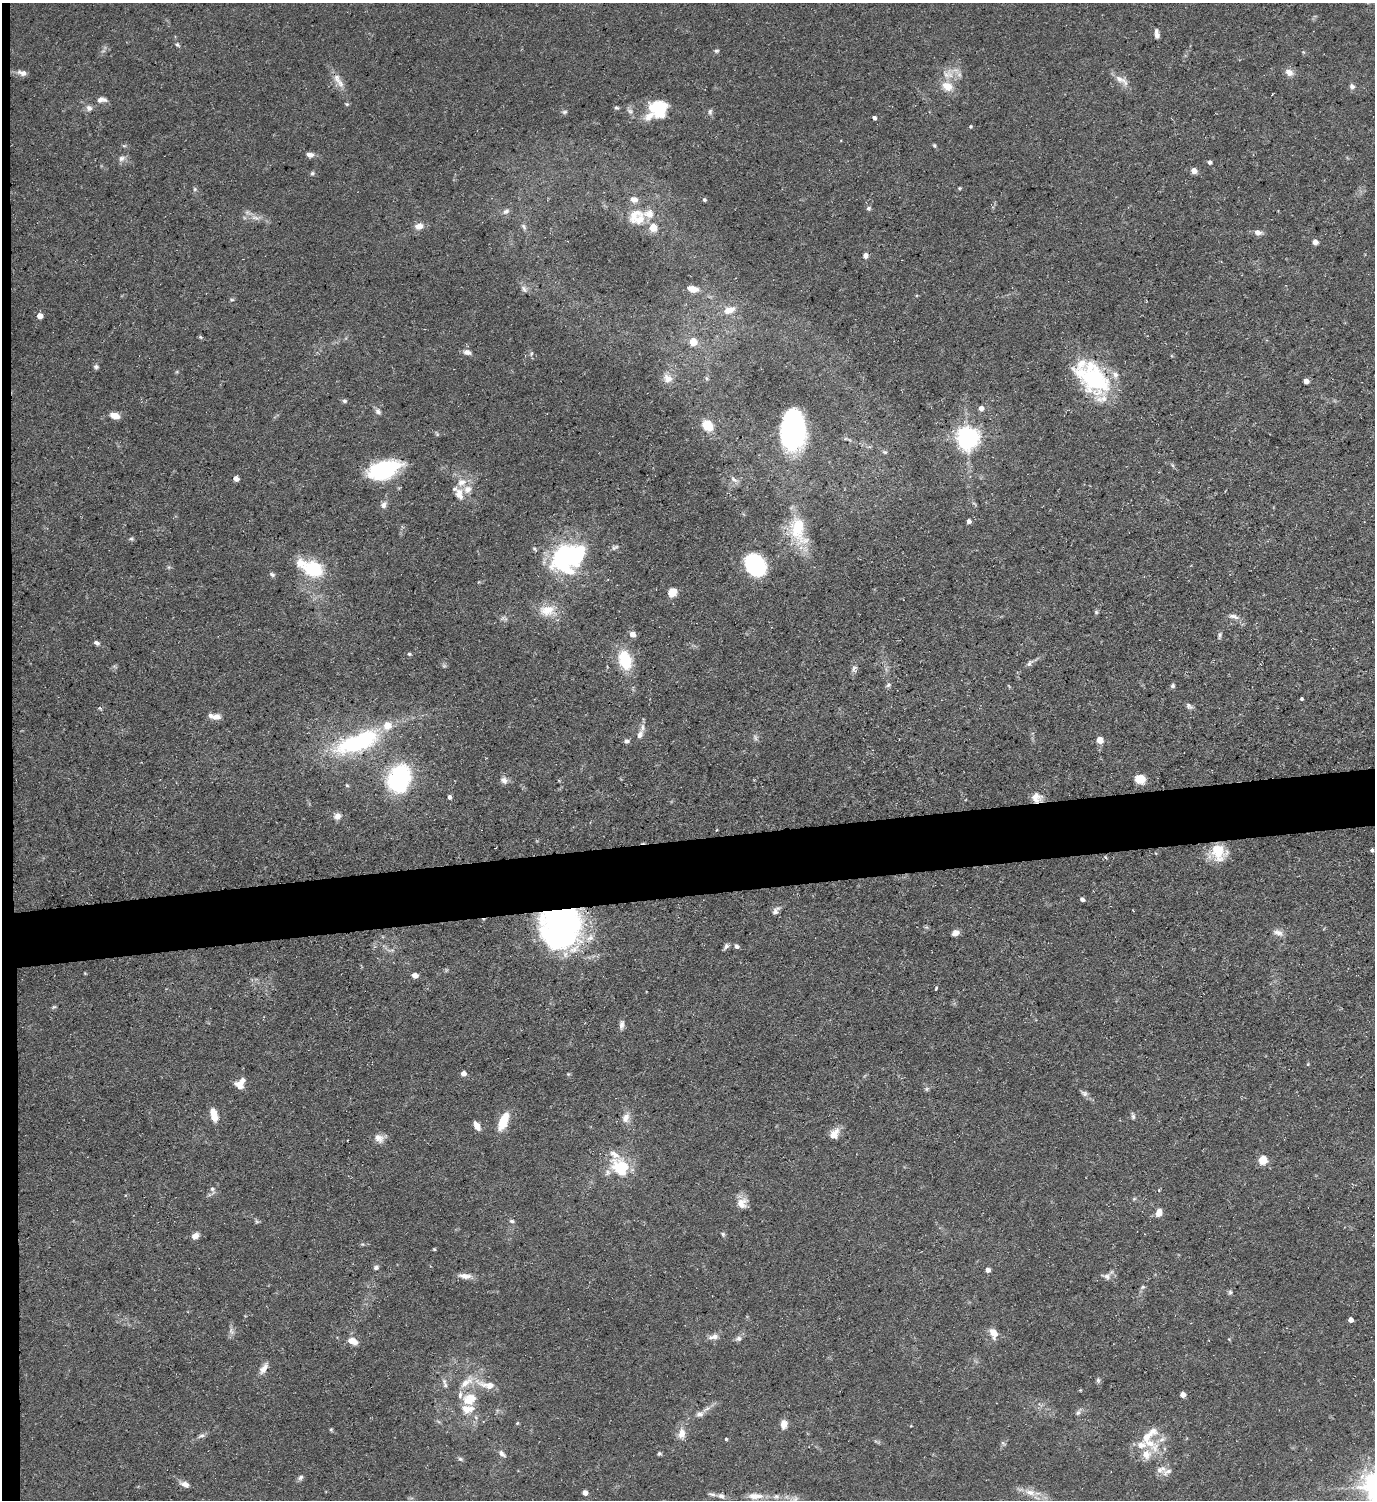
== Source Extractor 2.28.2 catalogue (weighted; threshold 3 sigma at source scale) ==
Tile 4 of 3 x 3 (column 1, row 2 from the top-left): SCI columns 226-1598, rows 1498-2995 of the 4469 x 4492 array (HDU 1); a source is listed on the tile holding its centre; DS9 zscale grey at full resolution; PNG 1377 x 1502 px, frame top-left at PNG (2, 3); no overlay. Shown black and unused: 5% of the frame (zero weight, under 3 of 5 exposures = <1% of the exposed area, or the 3 px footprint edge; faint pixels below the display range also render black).
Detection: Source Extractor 2.28.2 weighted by HDU 2 'WHT'; one run over the whole footprint, this tile lists its part. Background 0.0577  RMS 0.004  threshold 0.0178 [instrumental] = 3 sigma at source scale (4.5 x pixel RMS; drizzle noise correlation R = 1.50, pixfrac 1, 0.05/0.05 arcsec/px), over >= 5 px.
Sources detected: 215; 2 too faint to see at this stretch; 2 inside a brighter object's white glare — not listed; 24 inside a brighter listed object's ellipse — not listed separately; the other 187 listed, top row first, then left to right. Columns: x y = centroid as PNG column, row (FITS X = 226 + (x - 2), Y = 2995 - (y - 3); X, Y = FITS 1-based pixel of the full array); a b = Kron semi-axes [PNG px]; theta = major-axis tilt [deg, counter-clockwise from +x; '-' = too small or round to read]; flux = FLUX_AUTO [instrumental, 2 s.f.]
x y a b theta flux
1157 34 11 5 -84 1.7
177 45 7 5 -33 0.73
716 51 6 5 - 0.7
1289 72 11 8 -26 2.7
22 73 14 7 -16 2.2
948 74 16 14 11 5.6
337 78 21 9 -73 4.1
1121 80 23 8 -32 3.4
1352 86 8 6 -61 1.2
101 100 13 7 1 2.1
347 104 6 4 -20 0.57
89 108 9 8 - 1.7
616 108 6 5 - 0.59
658 108 19 18 - 16
630 111 8 6 -28 1.2
564 112 7 5 15 0.77
710 112 8 5 89 1
874 118 4 3 - 0.91
970 126 4 4 - 0.5
934 145 6 4 -74 0.54
124 146 6 4 18 0.53
310 155 9 6 -7 1.9
122 158 10 7 27 1.7
1210 162 5 5 - 1
1194 171 5 4 - 4.1
312 174 7 5 58 0.73
959 188 5 3 - 0.37
634 199 9 7 -13 2.4
704 200 5 4 - 0.7
868 208 6 5 - 0.79
506 211 9 6 37 1.5
255 218 14 6 -18 2.7
640 219 24 14 20 7.2
419 226 9 7 10 3.4
524 227 10 5 -61 1.1
653 228 5 5 - 10
1258 233 10 7 -11 1.9
1315 242 5 4 - 3.3
865 256 7 6 - 1.4
524 289 12 6 -57 1.5
692 289 11 7 -10 4.3
232 300 6 4 0 0.52
729 310 16 10 18 4.7
40 316 5 4 - 4.2
200 337 5 5 - 0.52
693 342 5 5 - 11
467 352 11 6 -12 1.9
531 354 6 4 72 0.6
96 367 6 6 - 0.95
667 378 14 11 -43 3.3
706 378 6 4 -89 0.68
1093 378 46 30 -33 38
1306 381 4 4 - 3
344 401 6 5 - 0.8
981 408 5 5 - 2.3
378 411 9 7 -52 1.3
115 416 10 6 -14 4.2
708 425 10 8 -44 9.6
793 428 32 19 86 100
967 438 7 7 - 320
885 452 6 5 - 0.61
384 469 31 16 18 35
236 478 5 4 - 3.4
734 480 12 5 -32 1.4
462 482 13 10 25 4.2
459 494 17 10 -75 3.9
384 505 10 8 68 1.7
969 521 5 5 - 1.5
798 530 41 20 -74 18
131 539 6 5 - 0.69
615 547 11 5 27 1.1
565 555 31 29 -68 58
755 565 17 13 -47 53
313 569 19 15 -18 22
272 574 8 5 -29 0.88
672 592 8 7 - 5.3
547 610 22 16 4 7.6
1096 612 6 5 - 0.61
1234 616 16 6 -14 2.1
632 634 5 5 - 4
1220 635 10 4 73 0.89
96 643 7 5 -28 1.1
409 654 5 4 - 0.68
625 660 16 10 -74 20
1029 663 11 5 49 1.2
444 666 6 5 - 0.67
854 668 11 6 82 1.5
888 685 8 6 51 0.96
1173 686 6 5 - 0.86
1301 699 3 3 - 0.66
1189 706 10 6 -43 1.2
100 708 6 2 -44 0.37
216 717 13 8 2 3.2
640 735 11 7 65 2.1
1100 740 5 5 - 7.1
627 741 7 6 - 1.1
357 742 55 20 21 50
399 778 22 17 71 59
1140 779 9 8 - 6.9
504 780 10 8 -33 2.2
347 785 5 4 - 0.5
449 797 4 4 - 1.4
1037 798 13 12 - 3.6
337 816 8 7 - 2.4
1372 850 4 3 - 0.84
1219 852 21 17 -67 10
1082 899 5 5 - 1
775 911 12 7 56 1.8
561 926 40 35 -60 140
955 933 7 6 - 2.4
1278 933 15 8 -20 2.3
726 946 8 5 53 1.2
737 946 6 5 - 1
415 975 6 5 - 1.9
936 988 4 2 - 0.68
54 1007 6 5 - 0.59
622 1025 13 6 85 1.6
1308 1064 5 4 - 0.42
463 1073 5 4 - 2.7
568 1074 4 4 - 0.44
240 1085 13 8 -29 3.2
927 1089 7 5 22 0.74
1084 1093 10 7 -28 1.3
214 1115 14 7 -77 5.7
1133 1116 9 4 -74 0.92
626 1118 15 9 70 3.1
503 1121 23 10 66 8.3
477 1126 10 6 -61 2.6
834 1134 14 10 50 3.8
379 1138 14 10 -31 3
614 1154 52 22 -55 12
1263 1160 5 5 - 18
621 1172 13 11 -14 13
212 1189 6 6 - 1
1159 1190 4 3 - 0.38
1134 1199 5 5 - 0.56
742 1203 13 11 46 4.4
1159 1213 9 7 74 3
256 1221 6 4 -71 0.63
512 1221 6 4 -15 0.77
723 1234 6 5 - 0.67
195 1236 8 7 - 2.3
434 1249 4 4 - 0.45
376 1267 7 6 - 1
988 1270 5 4 - 1.8
465 1276 18 7 -5 2.9
1107 1276 9 8 - 1.7
1143 1287 6 5 - 0.7
1230 1292 7 5 74 0.78
1350 1320 4 4 - 2.7
231 1331 11 5 -57 1.3
994 1333 11 7 -63 4.2
713 1337 14 7 9 2.3
739 1338 9 7 11 1.4
352 1341 10 6 -19 4
263 1369 16 7 58 2.7
1098 1380 7 6 - 0.8
445 1385 8 6 -88 1.2
486 1385 33 9 -16 6.8
1183 1395 5 4 - 3.3
469 1400 18 14 29 8.6
1078 1413 8 6 49 1.1
700 1414 10 8 10 1.8
517 1423 5 4 - 0.48
784 1424 10 7 83 3
911 1426 5 3 - 0.32
331 1430 5 4 - 0.47
1153 1431 14 12 -27 3.8
681 1433 14 9 80 3.8
201 1436 12 5 19 1.2
726 1439 3 3 - 0.54
1003 1443 7 4 -45 0.63
1150 1443 18 10 -19 6.8
659 1453 6 5 - 0.64
502 1454 10 6 -44 1.5
1146 1454 14 14 - 5.2
460 1459 8 5 -26 0.79
1161 1469 17 8 10 2.7
300 1477 8 6 35 1.1
185 1484 10 6 -19 2.3
1030 1492 15 8 -12 4.1
585 1493 4 4 - 3.4
712 1494 11 4 -8 1
721 1496 8 7 - 1.5
755 1496 19 8 0 4.5
776 1496 8 7 - 1.3
795 1499 9 6 43 1.3
Overlapping masked pixels (flux is a lower limit): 2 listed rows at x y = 1037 798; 561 926